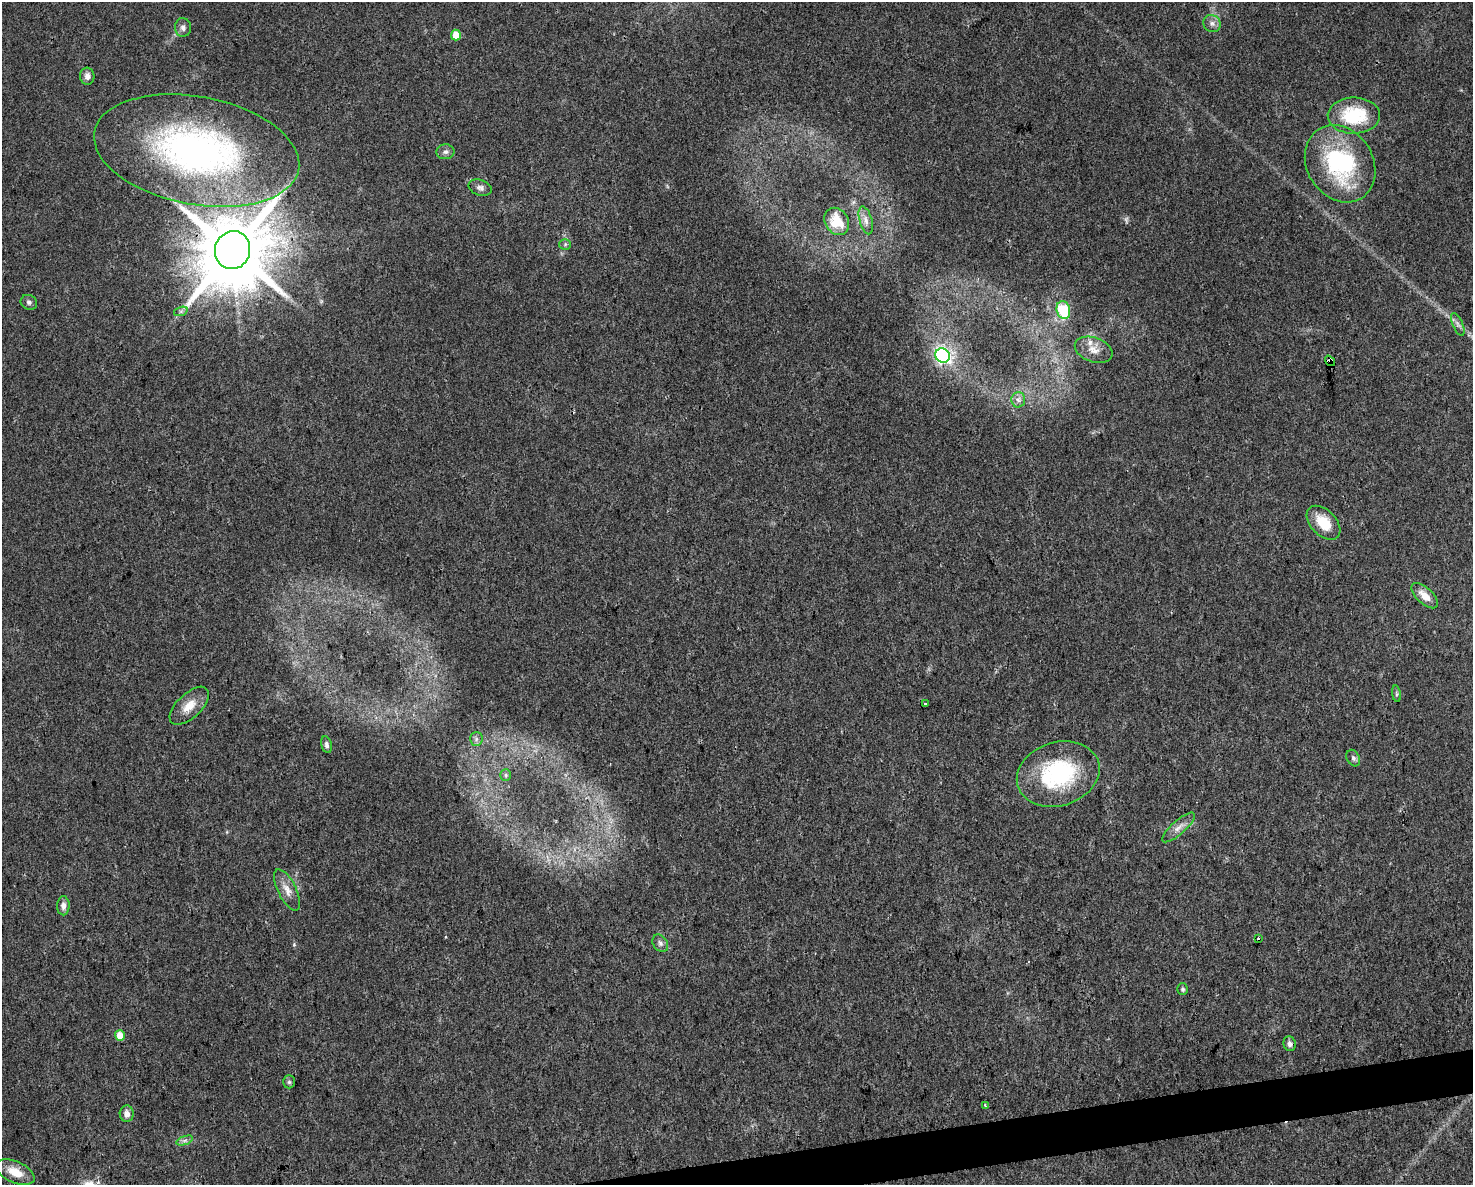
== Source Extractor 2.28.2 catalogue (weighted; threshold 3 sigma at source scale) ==
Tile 5 of 3 x 4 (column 2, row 2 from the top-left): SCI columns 1536-3006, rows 2367-3549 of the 4497 x 4732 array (HDU 1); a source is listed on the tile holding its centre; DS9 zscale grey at full resolution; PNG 1475 x 1187 px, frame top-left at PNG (2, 2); each listed source drawn as its Kron ellipse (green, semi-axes under 4 px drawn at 4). Shown black and unused: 2% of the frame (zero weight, under 3 of 4 exposures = <1% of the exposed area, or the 3 px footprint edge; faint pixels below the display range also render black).
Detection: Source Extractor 2.28.2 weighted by HDU 2 'WHT'; one run over the whole footprint, this tile lists its part. Background 0.0311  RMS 0.0039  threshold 0.0175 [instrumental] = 3 sigma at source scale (4.5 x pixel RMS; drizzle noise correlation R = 1.50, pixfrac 1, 0.0396/0.0396 arcsec/px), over >= 5 px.
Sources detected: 46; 1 too faint to see at this stretch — neither listed nor drawn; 1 inside a brighter listed object's ellipse — not listed separately; the other 44 listed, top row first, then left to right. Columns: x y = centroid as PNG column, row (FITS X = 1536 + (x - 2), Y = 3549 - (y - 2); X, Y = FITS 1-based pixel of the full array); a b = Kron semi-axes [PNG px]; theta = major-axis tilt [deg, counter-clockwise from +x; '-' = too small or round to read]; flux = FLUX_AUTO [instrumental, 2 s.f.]
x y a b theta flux
1212 23 9 8 - 1.8
183 27 9 8 - 1.6
456 35 5 5 - 6.7
87 76 8 7 - 2.1
1354 116 26 18 1 22
197 151 104 54 -11 150
445 152 9 7 6 1.4
1340 164 40 33 -58 44
480 188 12 7 -20 1.6
866 220 14 6 -74 2.2
837 221 14 11 -57 8.7
565 244 5 5 - 0.65
233 250 19 17 73 4600
29 302 8 7 - 1.2
1063 310 9 6 -76 20
181 311 7 4 18 0.87
1458 324 12 5 -66 1.4
1094 350 19 12 -20 4.9
943 356 7 7 - 97
1330 361 6 4 -51 8.9
1018 400 8 7 - 1.4
1324 523 20 12 -46 9.3
1425 596 16 8 -43 4.2
1396 694 8 4 -82 0.71
925 703 3 3 - 0.77
189 706 24 12 43 5.9
476 739 7 6 - 1
326 745 8 5 -77 1
1353 758 9 6 -63 1.1
1058 774 42 31 17 42
506 775 6 5 - 0.68
1178 827 21 6 42 3
287 890 22 9 -63 4
63 906 9 6 89 1.8
1258 938 3 2 - 0.56
660 943 9 7 -55 1.4
1183 989 6 5 - 0.86
120 1035 5 5 - 6
1290 1044 7 6 - 1.5
289 1082 6 5 - 0.76
985 1105 4 3 - 0.41
127 1114 8 7 - 2.5
185 1140 9 4 19 1.1
15 1172 21 10 -24 6.3
Overlapping masked pixels (flux is a lower limit): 2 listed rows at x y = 233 250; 1330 361